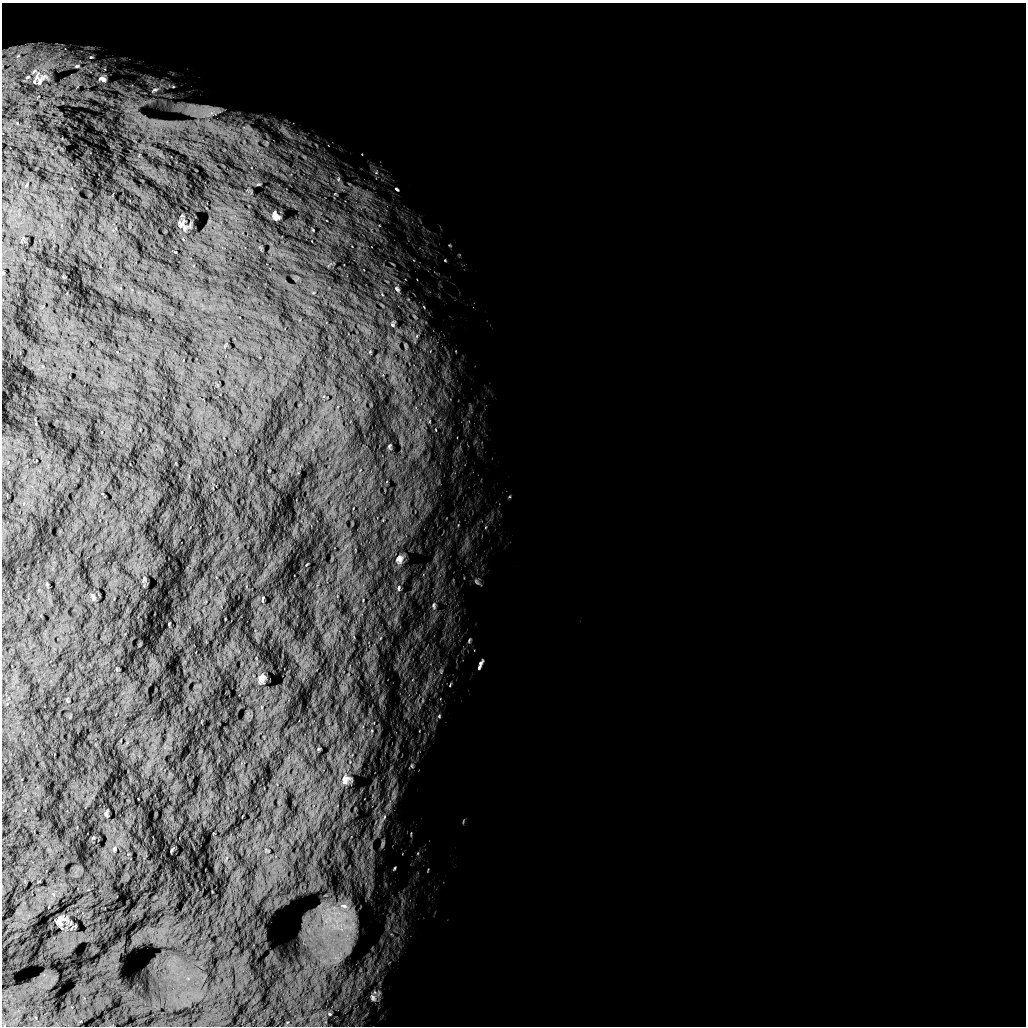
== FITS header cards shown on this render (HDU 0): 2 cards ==
NAXIS1  =                 1024 /
NAXIS2  =                 1024 /

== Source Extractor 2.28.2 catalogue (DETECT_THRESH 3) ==
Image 1024 x 1024 px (HDU 0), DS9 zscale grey, 1 PNG px = 1 image px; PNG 1028 x 1028 px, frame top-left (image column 1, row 1024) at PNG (2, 3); no overlay
Background 5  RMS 840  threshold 2530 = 3 sigma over >= 5 px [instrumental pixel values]
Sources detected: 35; all 35 listed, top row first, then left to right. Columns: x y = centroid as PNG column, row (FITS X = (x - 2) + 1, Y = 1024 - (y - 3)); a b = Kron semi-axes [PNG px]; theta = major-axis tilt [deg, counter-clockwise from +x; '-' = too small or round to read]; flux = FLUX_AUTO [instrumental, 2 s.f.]
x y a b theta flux
18 56 8 4 37 1.3e+05
91 57 5 4 - 7.2e+04
77 66 8 5 10 1.2e+05
34 71 9 4 54 1.5e+05
27 77 6 3 70 6.2e+04
102 79 11 7 -15 2.4e+05
39 81 30 8 43 4.3e+05
154 90 11 5 20 1.6e+05
211 111 34 19 5 1.7e+06
338 179 7 4 89 1.1e+05
397 189 5 3 - 7.1e+04
275 216 8 5 -62 2.1e+05
181 224 9 6 57 1.4e+05
445 260 5 4 - 5.4e+04
397 289 11 7 -46 2.3e+05
392 325 7 6 - 1.3e+05
399 559 12 10 78 3.0e+05
476 582 9 4 -51 1.1e+05
399 588 9 3 89 8.9e+04
262 599 5 2 - 4.5e+04
434 605 11 4 -89 1.4e+05
469 640 7 3 68 6.9e+04
480 665 12 3 64 1.8e+05
261 678 9 6 73 2.7e+05
439 716 6 5 - 8.8e+04
412 766 6 4 -71 7.8e+04
345 780 13 10 58 3.6e+05
106 813 5 2 - 7.3e+04
384 817 6 4 71 8.6e+04
114 849 6 3 72 7.0e+04
395 868 4 2 - 4.4e+04
344 906 11 6 -15 3.1e+05
60 921 8 5 76 1.9e+05
373 998 10 6 -63 1.7e+05
330 1014 4 3 - 4.6e+04